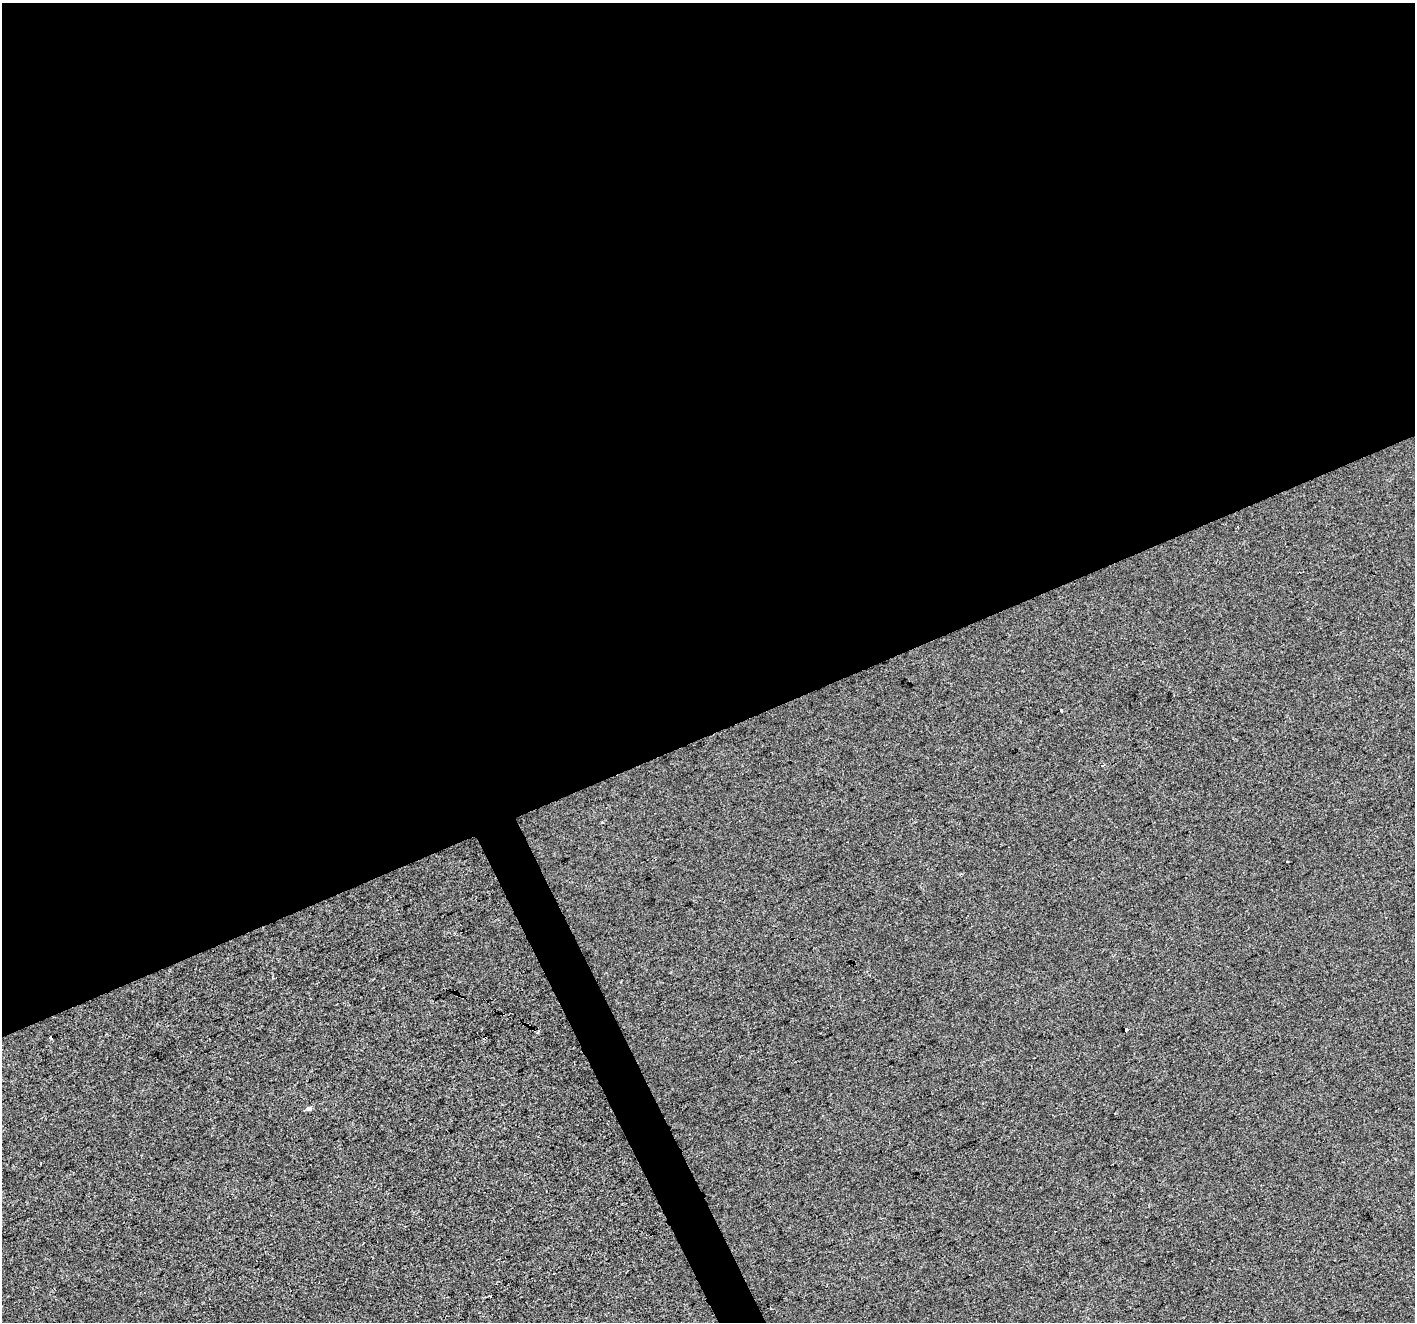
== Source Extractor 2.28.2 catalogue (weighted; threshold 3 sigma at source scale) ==
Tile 2 of 4 x 4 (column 2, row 1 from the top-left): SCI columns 1415-2827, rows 4107-5426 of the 5653 x 5515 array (HDU 1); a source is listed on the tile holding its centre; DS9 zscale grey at full resolution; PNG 1417 x 1324 px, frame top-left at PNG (2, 3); no overlay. Shown black and unused: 57% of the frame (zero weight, under 2 of 3 exposures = <1% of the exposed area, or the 3 px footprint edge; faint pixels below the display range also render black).
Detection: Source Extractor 2.28.2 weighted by HDU 2 'WHT'; one run over the whole footprint, this tile lists its part. Background -2.72e-04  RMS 0.0056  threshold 0.025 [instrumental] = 3 sigma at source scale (4.5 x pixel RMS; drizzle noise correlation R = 1.50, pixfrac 1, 0.0396/0.0396 arcsec/px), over >= 5 px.
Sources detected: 9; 1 cosmic-ray / hot-pixel residue — not listed; the other 8 listed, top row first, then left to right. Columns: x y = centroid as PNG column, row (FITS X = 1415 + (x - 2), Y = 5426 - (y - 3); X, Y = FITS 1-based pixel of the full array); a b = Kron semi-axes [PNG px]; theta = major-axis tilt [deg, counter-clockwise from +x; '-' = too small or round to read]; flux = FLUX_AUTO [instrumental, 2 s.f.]
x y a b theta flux
1061 711 3 2 - 0.54
1103 765 5 3 - 0.65
1288 861 3 3 - 1.2
1126 1029 4 3 - 1.4
51 1037 3 3 - 0.98
485 1038 4 3 - 6.3
309 1108 6 5 - 1.7
490 1297 3 2 - 0.81
Overlapping masked pixels (flux is a lower limit): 1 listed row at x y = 485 1038